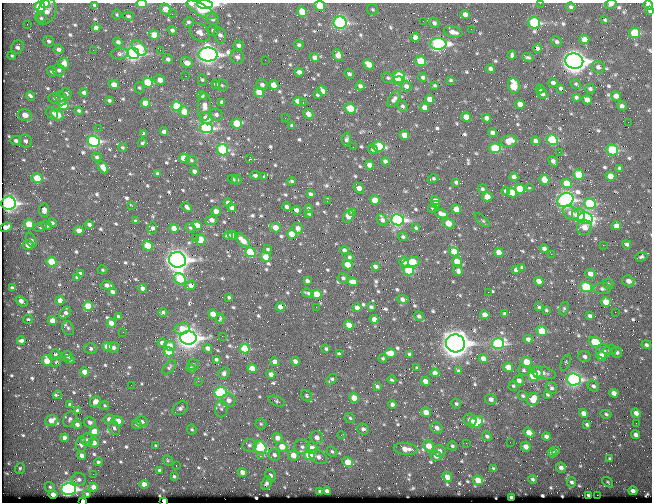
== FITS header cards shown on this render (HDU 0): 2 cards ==
NAXIS1  =                  650 / Width of table row in bytes
NAXIS2  =                  500 / Number of rows in table

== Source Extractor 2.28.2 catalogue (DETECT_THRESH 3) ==
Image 650 x 500 px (HDU 0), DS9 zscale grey, 1 PNG px = 1 image px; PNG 654 x 504 px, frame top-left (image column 1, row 500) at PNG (2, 3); each listed source drawn as its Kron ellipse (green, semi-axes under 4 px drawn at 4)
Background 362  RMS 1.4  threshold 4.18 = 3 sigma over >= 5 px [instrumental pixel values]
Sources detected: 751; of the 751, the 500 brightest by FLUX_AUTO listed and drawn (251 fainter detections omitted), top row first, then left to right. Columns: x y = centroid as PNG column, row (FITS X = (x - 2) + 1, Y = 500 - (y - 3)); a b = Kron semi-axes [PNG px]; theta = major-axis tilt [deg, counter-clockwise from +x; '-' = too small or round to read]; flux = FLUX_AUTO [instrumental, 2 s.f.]
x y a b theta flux
540 3 2 2 - 340
45 4 5 3 - 920
141 4 5 3 - 3000
611 4 6 4 28 310
95 5 4 3 - 210
205 5 8 4 -4 27000
648 5 5 4 - 590
320 6 5 5 - 2100
40 7 5 5 - 4500
571 7 5 4 - 180
166 9 6 5 - 1100
373 9 6 5 - 160
201 10 16 5 -28 2500
650 11 4 3 - 180
46 12 14 9 67 710
302 12 5 5 - 1800
172 14 2 2 - 370
465 14 5 4 - 480
117 15 5 5 - 140
128 16 5 4 - 180
41 18 5 5 - 180
212 19 7 5 -37 380
605 20 4 3 - 140
423 21 2 2 - 460
188 22 5 4 - 210
340 23 6 6 - 15000
434 23 5 5 - 250
534 23 6 5 - 9200
27 24 3 2 - 140
96 28 4 4 - 320
471 29 2 2 - 150
172 30 4 4 - 230
213 30 6 5 - 180
200 32 11 8 -36 540
453 32 9 5 -12 600
635 33 5 5 - 3900
154 35 5 4 - 1400
220 35 8 5 -77 400
415 37 4 4 - 500
584 39 5 4 - 800
49 41 5 5 - 220
118 42 5 4 - 270
557 42 6 5 - 210
438 44 8 6 0 18000
238 45 5 5 - 320
299 45 5 4 - 200
17 47 7 6 - 360
139 48 9 5 -48 3600
537 48 4 4 - 260
58 49 5 4 - 350
93 50 2 2 - 380
160 50 2 2 - 610
133 53 6 5 - 27000
120 54 9 5 4 270
208 55 9 7 0 44000
338 55 6 5 - 940
512 55 5 3 - 190
12 56 4 4 - 140
237 57 7 6 - 360
528 57 6 3 -16 190
315 58 5 4 - 540
168 59 5 4 - 270
265 60 2 2 - 180
421 61 5 5 - 2600
574 61 9 7 -11 67000
64 63 6 5 - 730
187 63 6 5 - 890
369 64 6 4 -41 810
598 67 6 6 - 390
490 69 4 4 - 300
59 70 6 5 - 280
52 72 5 5 - 250
299 72 4 4 - 510
349 74 5 3 - 240
186 76 2 2 - 210
399 77 6 5 - 5800
423 77 4 4 - 220
388 78 6 5 - 170
160 80 5 5 - 630
202 80 6 4 -89 220
398 80 5 4 - 4300
451 80 3 3 - 550
148 82 5 5 - 4100
553 83 4 4 - 330
114 84 5 4 - 770
216 84 5 4 - 230
576 84 5 4 - 140
222 85 6 5 - 170
262 85 6 5 - 290
273 85 5 4 - 870
360 86 4 4 - 250
406 86 5 5 - 340
435 86 3 3 - 170
514 86 7 6 - 2400
139 88 6 4 -85 150
561 88 4 3 - 170
540 89 4 3 - 190
590 89 5 5 - 210
322 91 5 4 - 500
259 92 5 4 - 1900
84 93 4 3 - 290
66 94 6 5 - 320
542 94 5 5 - 350
202 95 5 4 - 260
318 95 4 3 - 170
31 96 5 3 - 540
616 96 5 4 - 530
576 97 4 3 - 190
55 98 6 5 - 210
61 98 7 5 -74 230
394 99 9 5 55 310
430 99 5 4 - 770
109 100 4 3 - 170
587 100 5 4 - 640
298 101 5 4 - 660
222 102 4 4 - 270
303 102 3 2 - 460
145 103 5 4 - 1300
520 104 5 4 - 750
63 105 5 5 - 2800
177 106 5 5 - 3900
403 106 6 4 -47 200
622 106 5 4 - 300
204 107 14 6 90 700
425 107 5 4 - 760
350 108 6 5 - 2400
79 111 4 3 - 190
184 112 5 4 - 1400
52 113 6 5 - 370
308 114 5 4 - 720
25 115 7 5 -16 1000
57 115 6 5 - 1700
216 115 7 6 - 290
466 117 5 4 - 1100
206 118 6 5 - 1500
285 118 2 2 - 240
486 118 4 4 - 430
628 122 2 2 - 280
237 123 5 5 - 2600
292 125 4 3 - 200
98 128 2 2 - 140
206 128 6 5 - 15000
164 132 4 4 - 430
493 133 5 4 - 450
144 134 4 4 - 320
404 135 5 4 - 1100
346 139 7 4 81 270
552 140 6 5 - 5200
16 141 5 4 - 270
25 141 7 6 - 340
94 141 6 5 - 13000
509 141 8 5 11 1200
536 141 4 4 - 440
142 143 4 3 - 160
379 146 6 5 - 4900
353 147 2 2 - 170
123 148 4 3 - 150
495 148 6 5 - 4900
373 149 5 4 - 250
223 150 6 5 - 6800
612 150 6 5 - 6700
559 152 2 2 - 370
97 157 5 4 - 170
184 158 5 4 - 1400
249 159 3 3 - 2800
191 160 6 4 -17 150
385 161 4 4 - 270
553 161 6 4 -54 380
370 165 5 4 - 720
103 167 6 4 -63 1200
620 168 4 3 - 180
194 171 4 4 - 310
157 174 4 3 - 200
255 175 5 3 - 270
579 175 6 5 - 2800
610 176 5 4 - 1000
264 177 4 3 - 150
514 177 4 4 - 450
37 178 5 4 - 1900
233 179 5 3 - 140
433 179 5 3 - 160
237 180 5 5 - 150
544 180 5 4 - 1200
292 181 4 3 - 160
456 182 4 3 - 200
567 183 5 5 - 1500
359 188 6 4 -50 570
529 188 3 3 - 280
482 189 4 4 - 150
520 189 5 4 - 1800
506 191 4 3 - 270
512 193 5 4 - 1400
310 194 4 3 - 230
487 197 5 4 - 1100
375 200 5 4 - 1600
565 200 8 6 25 27000
327 201 2 2 - 180
435 201 4 4 - 530
9 203 7 6 - 27000
228 203 4 4 - 410
590 204 6 5 - 6600
437 205 2 2 - 260
132 206 3 2 - 210
187 207 6 3 -44 270
287 207 4 4 - 330
232 208 4 4 - 570
308 209 4 3 - 210
433 209 5 3 - 150
456 209 5 4 - 1100
44 210 6 5 - 660
296 210 4 4 - 450
216 211 5 4 - 940
309 213 4 3 - 160
353 213 3 2 - 250
571 213 8 6 -30 590
441 214 7 4 -22 500
578 215 7 6 - 1200
348 216 7 5 59 1300
585 218 7 6 - 15000
211 220 6 4 19 470
382 220 6 5 - 370
398 220 6 5 - 21000
482 220 9 4 -41 150
136 221 4 4 - 250
52 223 4 4 - 290
29 224 5 5 - 2200
89 224 4 3 - 280
449 224 6 4 -25 1500
46 225 5 5 - 410
197 225 5 4 - 1200
616 226 5 4 - 580
6 227 6 4 24 820
40 227 6 4 12 190
152 228 5 5 - 300
174 228 5 4 - 1100
190 228 5 4 - 140
275 228 5 4 - 1100
298 228 5 5 - 520
416 228 4 3 - 140
584 228 8 7 - 690
79 231 5 4 - 890
292 234 5 4 - 2100
228 235 4 4 - 280
233 235 5 4 - 900
403 237 4 4 - 170
195 238 3 2 - 280
31 240 7 5 -63 250
201 240 5 5 - 2400
243 240 9 4 -44 1100
627 244 4 4 - 250
28 245 5 5 - 950
603 245 2 2 - 860
148 246 5 4 - 2400
268 249 4 4 - 170
544 249 4 4 - 350
344 250 4 3 - 270
250 252 5 4 - 3800
454 252 5 4 - 1800
499 252 5 4 - 1200
551 254 2 2 - 990
265 257 5 5 - 950
349 257 4 4 - 190
641 257 6 4 21 200
177 260 8 7 - 57000
52 262 5 4 - 3100
404 262 5 4 - 480
411 262 9 5 15 2500
457 262 5 4 - 1400
348 265 5 4 - 2300
375 266 4 3 - 300
522 267 3 3 - 150
103 270 5 4 - 150
409 270 5 5 - 4800
516 270 4 4 - 330
458 271 5 4 - 280
80 273 4 3 - 290
590 274 5 4 - 560
77 277 3 3 - 140
343 278 5 5 - 190
180 279 6 5 - 4700
307 281 4 3 - 230
539 281 5 4 - 890
628 281 6 5 - 590
353 282 5 4 - 830
608 284 5 5 - 160
107 285 6 4 -6 410
190 285 5 4 - 470
586 287 5 5 - 5300
12 288 4 3 - 280
142 288 4 4 - 440
602 289 9 5 -2 250
112 292 4 4 - 310
488 292 2 2 - 440
308 293 6 3 -19 180
316 294 5 4 - 2100
229 297 3 3 - 140
403 299 6 4 -4 400
60 300 4 4 - 690
22 301 6 3 -34 520
606 302 5 4 - 1600
88 306 5 5 - 2000
538 306 4 3 - 570
280 307 4 4 - 620
316 307 2 2 - 260
371 307 4 3 - 210
357 308 4 4 - 570
564 309 7 4 72 140
546 310 4 3 - 140
163 312 4 3 - 220
615 312 2 2 - 430
65 313 7 4 42 310
213 314 5 4 - 1100
505 314 4 3 - 200
485 315 5 4 - 1000
118 316 3 3 - 140
419 316 5 4 - 220
590 316 4 3 - 210
28 319 5 4 - 170
220 319 5 2 - 140
374 319 4 4 - 600
52 321 5 4 - 1100
111 323 4 4 - 930
349 325 5 4 - 1100
68 328 7 6 - 250
182 329 7 6 - 1300
542 331 5 4 - 2300
123 332 3 2 - 360
222 336 2 2 - 610
188 338 8 6 -1 49000
528 339 4 4 - 360
21 341 4 3 - 350
595 342 6 5 - 3900
162 343 4 4 - 330
455 343 9 9 - 85000
498 344 6 5 - 14000
646 345 5 4 - 210
107 346 5 4 - 960
169 346 5 5 - 960
113 347 5 5 - 270
208 348 5 4 - 390
91 349 6 5 - 300
245 349 5 4 - 3700
326 349 3 3 - 150
610 350 7 4 9 180
603 351 7 7 - 510
169 352 5 4 - 4000
617 352 5 5 - 280
391 353 5 4 - 1300
55 354 5 5 - 290
339 354 4 3 - 240
409 354 3 3 - 140
67 356 5 4 - 330
601 356 5 4 - 1700
585 357 6 5 - 310
383 358 4 4 - 140
483 358 5 4 - 640
70 359 5 4 - 250
216 359 4 4 - 170
47 361 5 4 - 1700
295 361 4 4 - 430
56 362 6 4 48 140
275 362 4 4 - 830
526 362 5 5 - 1700
566 363 9 4 68 150
193 365 6 5 - 220
169 367 8 4 46 180
508 367 5 4 - 1200
191 368 4 4 - 160
252 368 5 4 - 1300
417 368 4 3 - 140
524 370 6 5 - 180
458 371 4 3 - 160
85 372 5 4 - 1100
224 373 6 5 - 300
435 373 5 4 - 420
537 373 6 4 -60 410
543 373 13 5 -13 490
271 374 4 4 - 460
533 376 5 5 - 2400
331 379 6 4 40 190
574 379 7 6 - 18000
392 380 4 3 - 140
519 380 5 4 - 430
198 381 2 2 - 360
425 381 5 4 - 720
131 385 2 2 - 160
377 386 3 3 - 190
513 386 5 4 - 150
593 386 6 5 - 250
551 388 6 5 - 210
220 392 6 5 - 7400
614 393 5 4 - 500
58 395 4 2 - 480
547 395 4 3 - 150
306 396 6 5 - 190
523 396 5 4 - 180
354 398 5 4 - 1400
491 399 6 5 - 440
533 399 7 5 63 1500
229 400 7 6 - 570
277 401 8 4 -21 190
95 402 6 5 - 710
70 404 4 3 - 200
392 404 4 4 - 450
456 404 5 5 - 190
105 405 4 4 - 150
180 408 8 6 35 340
221 409 8 6 -89 310
77 411 4 4 - 280
426 412 5 4 - 820
584 413 5 4 - 640
636 413 5 4 - 580
606 414 5 4 - 160
350 418 5 4 - 180
70 419 8 6 60 280
109 419 5 5 - 580
51 420 6 5 - 900
470 420 7 6 - 570
117 421 6 4 -16 880
142 421 6 5 - 360
90 422 6 5 - 320
476 422 7 5 32 4400
636 423 2 2 - 150
77 424 5 4 - 390
137 424 5 4 - 260
261 424 5 5 - 150
587 424 4 3 - 180
114 428 7 5 -59 250
437 428 6 5 - 400
363 429 6 5 - 360
192 430 5 4 - 140
94 431 5 4 - 1800
529 433 6 4 -36 1000
341 435 4 4 - 180
636 435 4 4 - 420
487 436 5 4 - 260
546 436 4 4 - 310
317 437 6 6 - 610
64 438 4 4 - 460
277 438 5 4 - 680
87 440 6 6 - 250
510 442 2 2 - 230
94 443 5 5 - 590
466 443 2 2 - 250
81 444 8 5 84 320
249 445 7 6 - 260
156 446 4 3 - 140
429 446 5 5 - 1300
452 446 5 4 - 160
260 447 7 5 -38 6700
282 447 5 5 - 1200
302 447 8 7 - 380
526 447 5 4 - 690
312 448 6 5 - 980
406 449 12 6 -7 1100
332 451 6 4 -42 170
440 451 6 5 - 470
555 451 4 3 - 160
552 453 5 4 - 340
82 455 4 4 - 420
274 455 6 5 - 340
293 455 5 5 - 950
309 455 5 5 - 3700
260 456 3 2 - 1200
436 456 5 5 - 680
318 457 9 6 -29 470
610 459 4 3 - 150
168 460 5 4 - 140
98 462 4 3 - 140
348 462 5 4 - 1600
176 466 3 2 - 180
20 468 5 5 - 150
493 468 4 3 - 150
561 468 5 5 - 390
160 470 4 3 - 200
242 472 4 4 - 500
93 474 2 2 - 240
270 475 6 5 - 270
174 476 3 3 - 160
447 477 5 4 - 1100
79 479 7 6 - 300
532 479 4 4 - 180
478 480 5 4 - 1300
571 482 5 4 - 240
608 482 6 4 -39 130
266 483 7 5 68 280
144 484 4 4 - 710
50 487 5 5 - 160
93 487 4 4 - 640
69 489 7 6 - 25000
320 491 4 3 - 170
327 491 4 4 - 320
633 491 4 4 - 520
53 494 4 4 - 680
87 494 4 3 - 150
588 495 3 3 - 140
597 495 2 2 - 1500
511 497 3 3 - 290
83 501 4 2 - 2400
164 501 4 3 - 2600
At the frame edge (FLAGS 8, measured only in part): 11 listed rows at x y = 540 3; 45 4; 141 4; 611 4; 205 5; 648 5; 320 6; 166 9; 650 11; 83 501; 164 501
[251 fainter detections neither listed nor drawn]